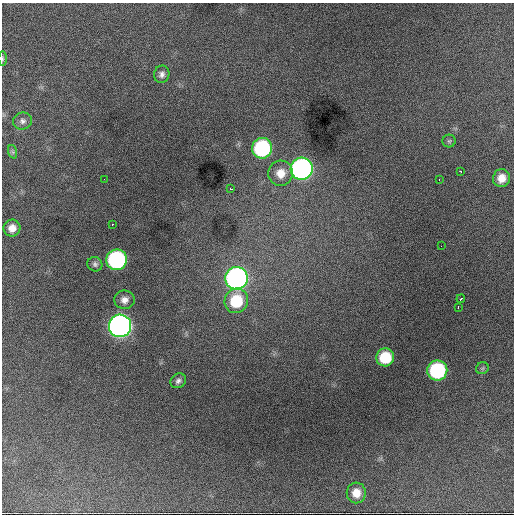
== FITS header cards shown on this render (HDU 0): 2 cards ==
NAXIS1  =                  512 / Axis length
NAXIS2  =                  512 / Axis length

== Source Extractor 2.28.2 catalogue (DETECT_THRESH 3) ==
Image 512 x 512 px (HDU 0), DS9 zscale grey, 1 PNG px = 1 image px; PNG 516 x 516 px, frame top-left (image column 1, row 512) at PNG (2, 3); each listed source drawn as its Kron ellipse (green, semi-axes under 4 px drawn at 4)
Background 4450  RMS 65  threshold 196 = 3 sigma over >= 5 px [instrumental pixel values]
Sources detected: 29; all 29 listed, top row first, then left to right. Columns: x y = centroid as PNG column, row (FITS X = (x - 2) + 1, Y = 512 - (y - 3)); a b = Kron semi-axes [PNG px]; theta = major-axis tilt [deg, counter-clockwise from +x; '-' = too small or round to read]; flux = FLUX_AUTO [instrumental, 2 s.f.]
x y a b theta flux
2 59 7 3 -90 6.1e+03
162 74 9 7 77 1.9e+04
23 121 10 8 15 1.8e+04
449 141 6 6 - 9.1e+03
262 148 10 10 - 5.6e+05
13 152 7 4 -71 8.4e+03
302 169 11 11 - 1.7e+06
460 171 3 2 - 4.3e+03
281 173 13 12 - 6.4e+04
501 178 9 8 - 5.0e+04
104 179 2 2 - 2.4e+03
439 180 2 2 - 2.9e+03
231 189 3 2 - 6.4e+03
112 224 3 2 - 3.4e+03
12 228 8 8 - 3.7e+04
441 246 2 2 - 1.7e+03
117 260 10 10 - 7.7e+05
95 264 7 7 - 1.3e+04
236 278 11 11 - 1.8e+06
461 299 4 3 - 1.0e+04
124 300 10 9 - 2.9e+04
236 301 12 11 - 1.9e+05
458 307 3 2 - 4.7e+03
120 326 11 11 - 2.8e+06
385 357 9 9 - 1.6e+05
482 368 6 5 - 8.7e+03
437 370 10 10 - 4.8e+05
178 381 8 7 - 1.5e+04
356 493 10 9 - 5.4e+04
At the frame edge (FLAGS 8, measured only in part): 1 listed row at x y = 2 59